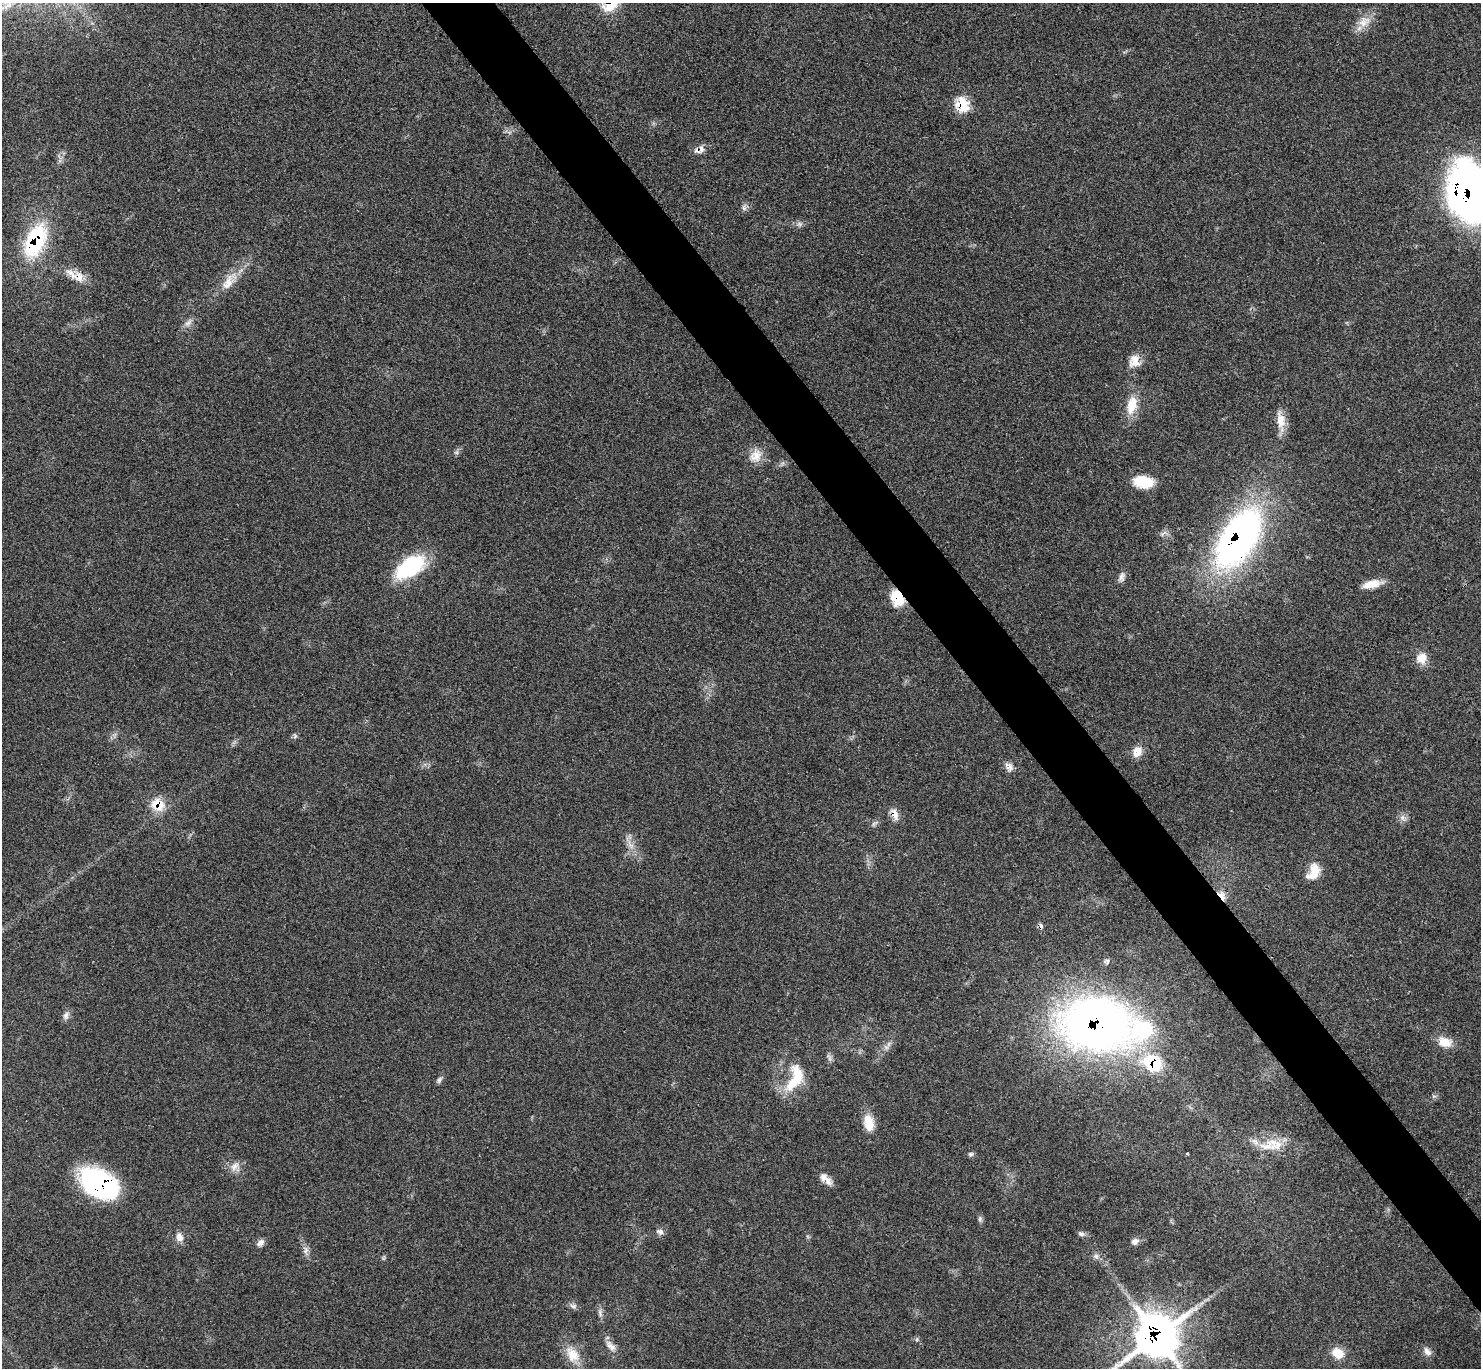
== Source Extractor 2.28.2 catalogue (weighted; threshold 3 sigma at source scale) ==
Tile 6 of 4 x 4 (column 2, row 2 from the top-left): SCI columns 1487-2965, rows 2893-4258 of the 5926 x 5923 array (HDU 1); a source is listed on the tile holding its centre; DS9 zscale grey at full resolution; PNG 1483 x 1370 px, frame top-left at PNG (2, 3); no overlay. Shown black and unused: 5% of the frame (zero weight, under 3 of 4 exposures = <1% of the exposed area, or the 3 px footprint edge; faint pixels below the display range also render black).
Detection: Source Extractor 2.28.2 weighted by HDU 2 'WHT'; one run over the whole footprint, this tile lists its part. Background 0.063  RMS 0.0054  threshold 0.0244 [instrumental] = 3 sigma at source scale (4.5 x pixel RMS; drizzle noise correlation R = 1.50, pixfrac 1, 0.05/0.05 arcsec/px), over >= 5 px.
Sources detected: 73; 1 too faint to see at this stretch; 1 cosmic-ray / hot-pixel residue — not listed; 6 inside a brighter listed object's ellipse — not listed separately; the other 65 listed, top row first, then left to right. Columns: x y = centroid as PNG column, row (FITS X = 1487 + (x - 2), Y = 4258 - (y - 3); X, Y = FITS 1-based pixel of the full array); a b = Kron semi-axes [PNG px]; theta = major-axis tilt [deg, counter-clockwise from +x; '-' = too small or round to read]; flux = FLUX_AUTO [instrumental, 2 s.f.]
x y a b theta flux
1364 22 21 14 27 7.9
962 105 20 16 -58 12
697 151 12 8 -26 2.6
1469 192 56 38 -78 270
744 208 7 4 -45 1.4
799 224 8 6 -1 1.8
35 240 43 22 67 52
72 275 26 11 -40 7.6
229 281 31 13 52 11
188 323 14 8 51 3
1134 361 18 14 78 6.8
1132 405 27 13 75 12
1281 421 30 10 -83 8
756 456 20 16 60 7.8
1143 482 22 12 -8 15
1164 533 13 5 32 1.8
1238 538 67 33 59 210
410 567 36 19 33 41
1121 577 15 8 69 2.9
1372 584 25 9 13 7.9
897 598 18 13 -60 13
1422 658 15 14 - 6.4
295 736 8 5 -80 1.1
1137 751 14 12 62 5.6
1009 767 11 9 -87 3.2
158 805 21 17 -33 11
895 814 17 7 -68 4.6
1403 818 12 8 -52 2.7
874 823 12 5 34 1.5
630 845 17 6 -59 4.5
1313 872 23 13 63 9.6
1222 895 13 7 -57 4.6
1107 961 7 5 -82 1.3
66 1015 12 7 62 2.4
1096 1024 63 46 -9 400
1445 1042 18 13 -20 8.2
886 1047 8 6 -44 1.8
829 1057 10 6 -67 1.8
1152 1063 19 15 -35 33
439 1080 10 5 61 1.5
794 1082 31 13 42 17
869 1123 22 13 -81 9.5
1267 1146 25 14 10 13
1187 1153 4 2 - 0.45
970 1154 7 6 - 1.3
235 1166 15 10 32 4.5
825 1179 17 7 -39 5.1
100 1184 36 21 -31 110
980 1219 8 5 89 1.4
660 1232 10 7 -27 2.2
1081 1234 10 6 -20 1.7
179 1237 13 9 -72 3.7
1135 1241 10 8 31 2.5
260 1243 10 7 41 2.6
306 1250 12 7 -84 2.8
1096 1256 7 7 - 1.7
383 1258 7 4 71 0.8
573 1306 10 6 -7 1.9
600 1313 14 5 -77 2.1
1157 1336 16 15 - 1500
917 1339 6 4 72 0.74
610 1346 18 9 -44 4.2
1427 1351 13 8 -54 3.3
1338 1353 14 11 -34 8.8
572 1354 24 16 -56 11
Overlapping masked pixels (flux is a lower limit): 13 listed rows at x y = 962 105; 697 151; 1469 192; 35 240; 1238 538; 897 598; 158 805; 895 814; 1222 895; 1096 1024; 1152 1063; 100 1184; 1157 1336
Isophote crosses this tile's border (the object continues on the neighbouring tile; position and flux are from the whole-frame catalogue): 2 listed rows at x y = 1469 192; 1157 1336